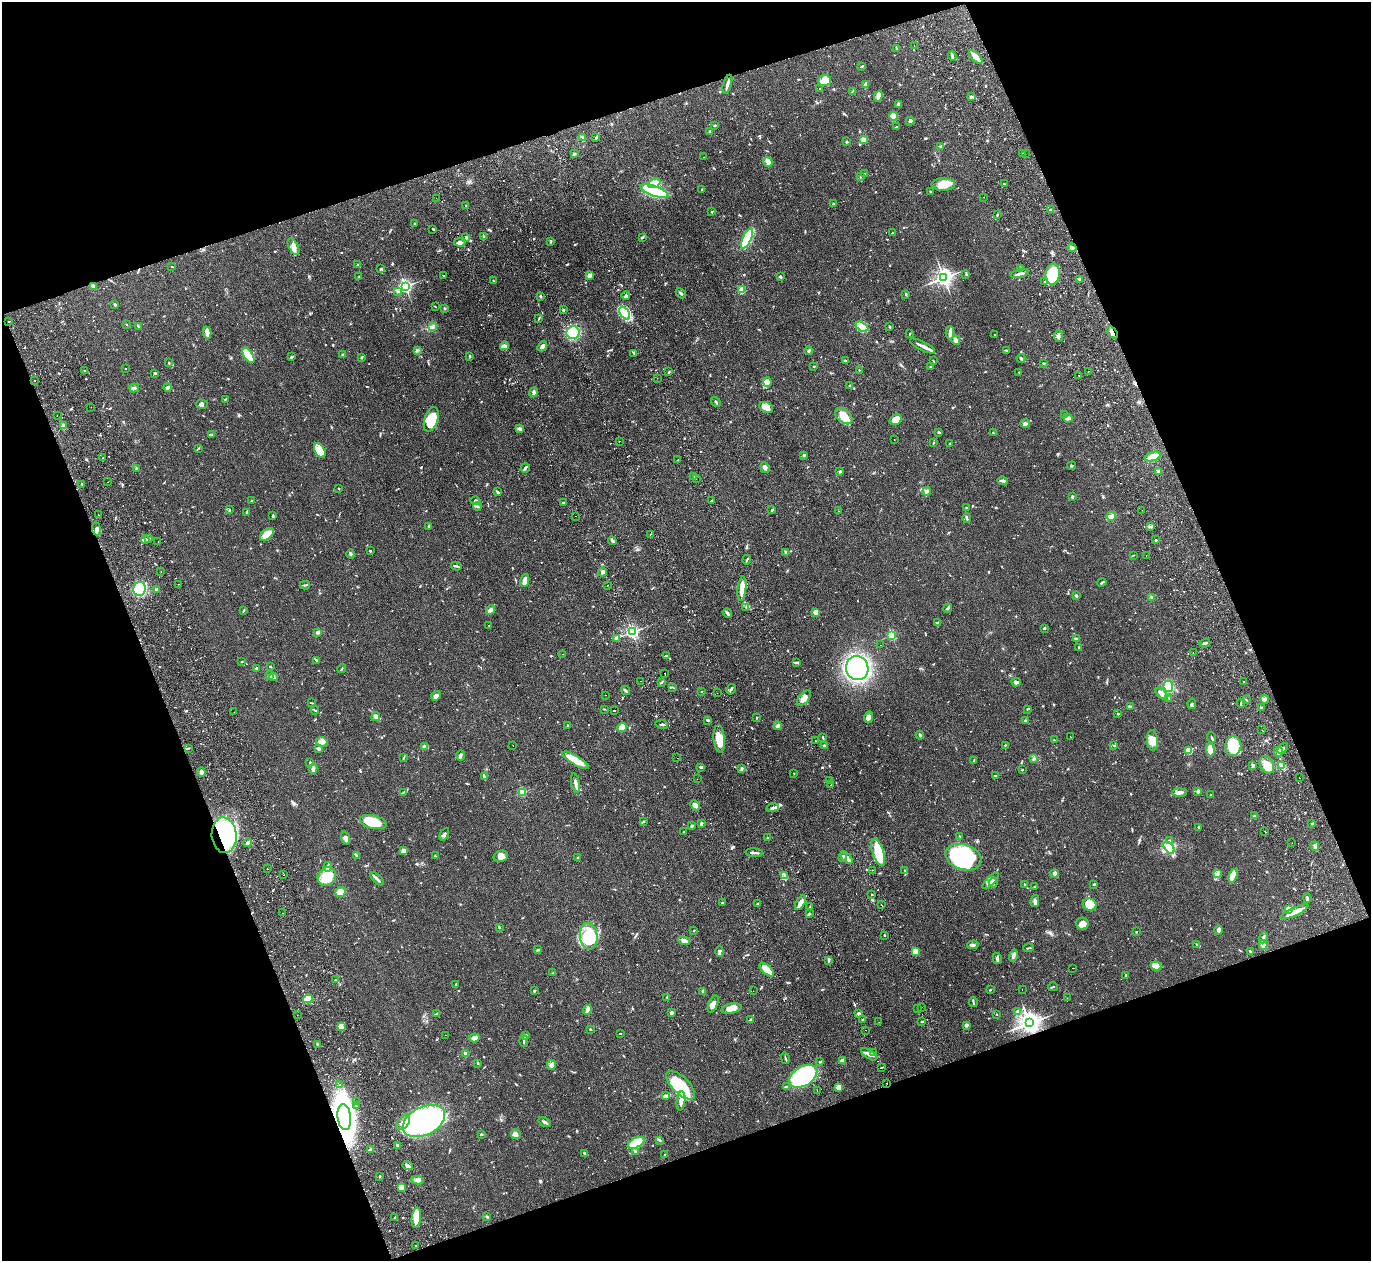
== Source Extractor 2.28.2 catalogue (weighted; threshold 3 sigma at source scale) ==
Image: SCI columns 332-5805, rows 477-5510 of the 6129 x 6111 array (HDU 1 of 3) = the unmasked area's bounding box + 8 px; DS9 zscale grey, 4 x 4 block average (1 PNG px = mean of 4 x 4 image px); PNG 1373 x 1263 px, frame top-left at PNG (2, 2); each listed source drawn as its Kron ellipse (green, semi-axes under 4 px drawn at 4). Shown black and unused: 40% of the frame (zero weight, under 2 of 3 exposures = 11% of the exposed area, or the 3 px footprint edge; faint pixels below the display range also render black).
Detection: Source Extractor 2.28.2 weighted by HDU 2 'WHT'. Background 0.0542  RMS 0.0046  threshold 0.0205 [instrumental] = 3 sigma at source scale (4.5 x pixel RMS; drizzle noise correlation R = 1.50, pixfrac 1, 0.05/0.05 arcsec/px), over >= 5 px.
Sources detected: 1195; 1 too faint to see at this stretch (4 x 4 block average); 6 inside a brighter object's white glare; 27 cosmic-ray / hot-pixel residue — neither listed nor drawn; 25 coinciding with a brighter row at this scale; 49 inside a brighter listed object's ellipse — not listed separately; of the other 1087, all 500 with FLUX_AUTO >= 1.6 (the completeness limit of this list) listed and drawn (587 fainter detections not listed), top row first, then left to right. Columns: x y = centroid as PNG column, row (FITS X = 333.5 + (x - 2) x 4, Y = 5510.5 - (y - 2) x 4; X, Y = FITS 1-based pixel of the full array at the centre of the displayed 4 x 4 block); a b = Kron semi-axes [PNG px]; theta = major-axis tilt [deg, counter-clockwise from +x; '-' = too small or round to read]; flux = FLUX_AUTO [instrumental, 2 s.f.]
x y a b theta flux
914 45 2 2 - 2.4
896 48 4 2 - 2.1
952 56 5 2 - 5.3
976 57 8 3 -46 33
862 66 3 2 - 2.2
824 81 6 5 - 36
727 84 10 2 74 9.9
866 84 3 3 - 6.6
820 88 2 2 - 1.6
852 92 3 2 - 1.8
878 96 5 4 - 8.7
971 97 4 3 - 4
898 104 3 2 - 7.2
893 116 4 4 - 23
910 121 4 3 - 4.6
715 125 3 2 - 2.3
897 127 3 2 - 2.5
710 131 3 2 - 3.1
583 137 3 2 - 5.8
596 138 3 2 - 2.7
863 140 2 2 - 95
846 142 3 2 - 2.3
941 146 4 2 - 2.1
1022 153 2 2 - 2.1
574 154 3 2 - 4.4
1025 154 2 2 - 1.8
703 157 2 2 - 2.7
768 162 5 3 - 16
865 174 3 2 - 2
860 176 4 2 - 2.3
654 183 6 4 24 33
1004 184 3 2 - 2.4
943 185 11 6 0 37
702 189 2 2 - 2.7
654 191 15 5 -19 330
931 192 3 2 - 2.5
983 197 2 2 - 2.7
436 198 2 2 - 2.3
833 204 3 2 - 2.5
466 206 3 2 - 2
1050 209 2 2 - 1.6
712 211 3 2 - 2.2
997 215 3 2 - 2.1
414 223 2 2 - 1.6
433 229 3 2 - 2.1
893 233 3 2 - 1.7
484 237 2 2 - 1.8
642 237 3 2 - 2.7
466 238 3 2 - 5.6
747 239 11 4 64 170
551 241 3 2 - 2.6
460 242 6 3 11 7.8
294 247 9 4 -62 15
1072 248 4 2 - 15
358 265 2 2 - 4.4
172 266 3 2 - 1.7
381 269 3 2 - 2.3
1020 269 3 2 - 3
966 274 2 2 - 2.3
1020 274 9 2 13 9.4
1053 274 10 7 84 110
443 275 2 2 - 2.1
590 275 2 2 - 49
780 276 3 2 - 2.6
359 277 3 2 - 2.4
944 278 3 3 - 1500
1080 279 3 2 - 2.7
493 281 3 2 - 2.4
1045 282 2 2 - 2.4
94 286 4 2 - 10
405 286 2 2 - 720
742 290 4 3 - 24
398 291 4 2 - 4.8
681 293 6 2 -46 4.1
906 294 3 2 - 3.2
541 296 2 2 - 4.8
626 296 4 2 - 3.4
115 304 3 2 - 3.5
435 306 3 2 - 1.7
444 308 3 2 - 2.4
563 310 3 2 - 2.7
625 313 7 4 -55 68
539 318 4 2 - 2.4
9 321 2 2 - 2.4
126 325 3 2 - 1.6
138 326 4 2 - 1.6
433 327 3 3 - 4.4
862 327 7 4 -30 140
890 327 3 2 - 2.7
207 332 6 3 -76 23
1112 332 7 3 -50 9.7
573 333 6 6 - 87
950 333 6 3 88 10
909 334 2 2 - 2.6
995 334 2 2 - 1.6
1058 336 5 2 - 5.7
956 340 4 2 - 8.7
504 346 4 4 - 6.7
542 346 5 3 - 9.2
922 346 14 3 -27 13
417 350 3 2 - 2
1006 350 3 2 - 3
809 351 4 3 - 3.9
634 353 2 2 - 1.9
248 355 9 4 -57 120
343 355 3 2 - 2.2
470 356 4 2 - 2
292 357 3 2 - 3.6
361 357 3 2 - 2.1
1021 358 4 2 - 3.7
845 361 4 2 - 2
933 361 3 2 - 1.7
169 363 2 2 - 2.2
1044 363 3 2 - 2.5
814 366 2 2 - 1.9
930 367 2 2 - 1.6
125 369 2 2 - 2
859 370 2 2 - 1.9
84 371 2 2 - 3.2
1089 371 2 2 - 3.1
669 372 2 2 - 3.2
1019 372 2 2 - 1.7
155 373 3 3 - 2.9
1079 375 2 2 - 3.8
657 378 2 2 - 3.3
35 380 2 2 - 2
767 382 4 4 - 27
850 386 3 2 - 4.6
168 387 4 2 - 10
134 388 5 3 - 8
534 392 5 3 - 5.4
225 399 3 2 - 2.2
716 402 5 2 - 3.3
202 404 6 4 -15 8.5
91 407 2 2 - 2.3
766 407 7 5 -26 20
1065 414 3 2 - 3
57 415 2 2 - 2
844 416 10 6 -40 41
1068 418 4 4 - 10
431 419 13 6 72 77
896 420 6 5 - 37
1025 423 5 2 - 4.3
64 426 4 3 - 4.2
520 429 4 3 - 6.3
939 432 3 2 - 3.1
993 433 2 2 - 2.4
212 435 3 2 - 3
894 440 2 2 - 1.7
619 441 2 2 - 3.1
933 443 3 2 - 1.6
950 443 3 2 - 2.1
198 448 3 2 - 2.2
320 450 8 5 -60 19
804 455 3 2 - 2
1153 457 8 3 20 36
103 458 2 2 - 2.2
678 460 2 2 - 2.1
1072 466 4 2 - 2.3
765 467 6 4 -73 9.1
525 468 5 2 - 6.5
137 469 3 3 - 4.2
840 471 2 2 - 4.2
1159 471 3 3 - 4.6
694 477 2 2 - 13
696 479 2 2 - 2
1003 481 5 2 - 5.6
108 482 2 2 - 2.2
82 484 2 2 - 2.5
339 488 2 2 - 1.9
927 491 4 2 - 3.6
497 492 4 2 - 2.7
1072 497 3 2 - 2
251 501 2 2 - 1.8
475 501 5 3 - 5.7
712 501 2 2 - 2.4
564 503 3 2 - 5.8
477 506 4 2 - 3.8
966 508 2 2 - 3.2
229 510 3 2 - 1.8
772 510 4 2 - 3.5
1142 510 2 2 - 1.7
838 511 2 2 - 2.5
247 512 3 3 - 2.9
98 515 2 2 - 6.1
273 516 3 2 - 4.1
576 516 2 2 - 3.2
1111 516 5 3 - 16
967 518 5 2 - 5.6
428 526 3 2 - 2.7
1150 526 4 2 - 3.2
96 529 6 3 -84 8.9
267 534 8 5 41 41
650 534 2 2 - 2.4
148 539 3 3 - 3.9
145 540 4 3 - 5.1
1156 540 2 2 - 2.7
158 541 2 2 - 4
612 541 4 3 - 4.3
370 551 2 2 - 3.1
786 552 3 2 - 2.5
351 554 4 3 - 3.5
1133 555 3 2 - 1.6
1146 556 2 2 - 2
747 560 5 2 - 2.8
456 566 5 2 - 3.8
161 571 2 2 - 2
602 572 4 3 - 8.3
525 580 7 3 78 22
1102 582 4 2 - 3.2
178 584 2 2 - 2.2
305 585 5 2 - 3.2
607 586 2 2 - 4.6
139 589 7 6 - 110
157 589 3 2 - 5.2
742 589 12 4 84 38
1077 595 3 2 - 3.8
1152 597 3 3 - 5.3
746 607 3 2 - 2.9
948 608 5 2 - 3.2
244 610 3 2 - 2.1
490 610 5 3 - 9
816 612 2 2 - 67
727 613 5 2 - 7.8
937 623 4 2 - 2.9
489 625 2 2 - 2.2
1044 628 2 2 - 4.8
318 632 3 3 - 5.3
632 632 2 2 - 640
892 635 2 2 - 220
616 639 4 2 - 2.3
1077 639 3 2 - 7.9
1205 643 6 2 19 4.6
880 645 2 2 - 2.9
1079 647 3 2 - 1.8
1193 652 2 2 - 2.5
563 654 2 2 - 1.7
666 656 2 2 - 3.7
317 660 3 2 - 2
241 662 2 2 - 1.8
796 663 3 2 - 2.8
270 666 2 2 - 3.3
256 668 2 2 - 4.3
857 668 12 11 - 600
341 669 4 2 - 2.1
665 673 2 2 - 2.8
270 675 3 3 - 6.4
274 677 4 3 - 5.8
640 681 2 2 - 2.4
662 682 3 2 - 2.9
1016 682 4 3 - 9.6
1243 682 2 2 - 1.7
673 687 3 2 - 1.9
1168 687 5 4 - 68
731 689 5 2 - 4.6
626 691 5 2 - 5.7
702 691 2 2 - 3.1
717 693 2 2 - 2.4
1161 693 7 2 -44 17
605 695 2 2 - 2.3
436 696 5 4 - 8.8
804 698 9 5 49 16
1169 698 3 2 - 2.8
1265 699 4 3 - 6.5
1246 700 3 2 - 2.1
312 703 4 2 - 2.3
1241 703 4 2 - 3
1192 704 5 2 - 3.6
1130 707 4 2 - 8.1
1261 708 3 2 - 2.6
604 709 3 2 - 1.7
1027 709 2 2 - 1.7
315 710 4 2 - 2.7
614 711 2 2 - 27
234 712 2 2 - 2.4
1118 714 2 2 - 2.8
376 717 4 3 - 6.1
868 717 6 3 69 14
757 718 3 2 - 1.7
708 720 3 2 - 4.4
1025 720 4 2 - 2.8
662 724 6 2 -8 4
567 726 2 2 - 1.8
778 726 4 3 - 5.7
622 727 4 4 - 35
1262 730 2 2 - 3.1
920 735 4 3 - 3.6
1070 736 2 2 - 2.1
823 738 3 2 - 1.9
1212 738 5 2 - 3.6
719 739 14 5 -85 34
1054 740 2 2 - 1.9
1153 740 10 5 -85 24
816 741 2 2 - 3.1
322 742 6 5 - 11
513 745 2 2 - 1.9
1005 745 3 2 - 2.9
425 746 3 3 - 11
824 746 2 2 - 12
1114 746 2 2 - 2.6
1233 746 10 8 81 76
188 748 3 2 - 2.8
1283 748 6 3 49 8.9
318 749 3 3 - 3.8
1210 750 6 4 -86 39
1189 751 3 3 - 36
1278 752 5 3 - 9
461 755 5 2 - 5.9
403 758 3 2 - 2.1
677 758 2 2 - 3.3
1033 758 4 2 - 2.6
576 760 15 4 -31 51
974 761 3 2 - 3.8
310 762 2 2 - 1.6
1267 765 9 6 -64 36
1281 765 3 2 - 5.4
1253 766 3 2 - 2.8
701 767 2 2 - 4.3
313 769 5 3 - 5.8
741 769 2 2 - 5.6
1022 770 2 2 - 2
201 772 4 3 - 9.8
794 773 2 2 - 1.7
995 775 3 2 - 1.7
484 777 4 2 - 8.2
1299 778 2 2 - 3.8
697 779 2 2 - 1.8
830 780 2 2 - 4.9
575 783 10 2 -78 10
830 785 2 2 - 6.9
1198 791 4 3 - 5.4
403 792 3 2 - 1.9
522 792 2 2 - 170
1179 793 7 3 3 12
1210 795 2 2 - 1.7
695 805 6 4 -45 15
773 808 6 2 16 7.4
1254 816 4 2 - 2.8
373 822 13 6 -13 80
643 822 4 2 - 2.7
701 824 4 2 - 6.7
1312 824 2 2 - 7.6
692 826 3 2 - 3
1199 827 3 3 - 3.6
1265 831 2 2 - 2.9
683 832 2 2 - 1.8
444 834 7 2 58 5.5
224 835 18 12 -85 530
960 836 3 2 - 2.2
345 838 7 4 -70 9.6
768 838 2 2 - 2.7
1169 840 3 3 - 4.1
248 843 4 2 - 7
1292 843 2 2 - 1.7
1315 846 5 3 - 11
1169 847 7 3 -53 120
403 851 3 3 - 16
878 852 14 5 -72 82
754 853 9 2 -3 7.7
356 855 3 3 - 3.7
435 856 2 2 - 1.8
501 856 7 5 21 16
963 857 18 12 -18 230
578 858 2 2 - 3.4
842 858 4 2 - 5.3
847 858 7 3 -47 15
328 867 4 2 - 4
267 869 2 2 - 2.1
872 870 2 2 - 1.7
905 870 2 2 - 1.7
1218 873 4 3 - 5.4
1054 874 4 3 - 5.6
284 875 2 2 - 2.2
784 875 3 2 - 2.2
1233 876 7 4 73 33
327 877 10 8 53 42
377 879 8 2 -45 7.6
990 881 11 3 46 11
993 883 4 2 - 4.5
1025 885 2 2 - 3.6
1094 885 2 2 - 1.8
1035 886 3 2 - 1.9
340 892 5 5 - 41
872 895 2 2 - 1.8
1307 898 5 2 - 3.8
1035 901 6 3 78 7.5
722 903 2 2 - 2.9
801 903 8 3 58 23
758 904 2 2 - 2.5
1090 904 7 6 - 43
881 905 2 2 - 2.8
810 907 3 2 - 2.5
1289 909 4 4 - 24
1294 912 15 3 25 30
283 913 2 2 - 2.4
809 914 3 2 - 2.1
1082 924 6 6 - 24
499 927 2 2 - 4.8
694 930 3 2 - 1.8
1219 930 5 3 - 6.2
1136 932 2 2 - 2.4
884 935 2 2 - 3
589 936 13 9 -85 56
1263 938 6 2 70 4.9
684 941 6 3 -19 13
1197 944 2 2 - 2
973 945 5 3 - 5.2
1263 945 5 4 - 8.9
1028 948 5 2 - 2.9
538 950 4 2 - 1.9
719 951 5 3 - 5.1
1250 951 3 2 - 3
915 952 3 3 - 34
1013 955 6 3 76 11
997 959 5 3 - 5.7
828 961 4 2 - 3.2
1156 966 5 4 - 23
1072 968 2 2 - 2
767 970 9 3 -42 60
553 973 3 2 - 2.2
1126 975 2 2 - 3.5
335 980 2 2 - 1.8
456 984 3 2 - 2.8
1053 987 5 2 - 2.4
1022 989 2 2 - 2.1
990 990 2 2 - 2.2
534 991 2 2 - 4
703 991 4 2 - 3.8
753 991 2 2 - 9.1
667 997 3 2 - 2
1067 998 2 2 - 2.2
308 999 5 4 - 35
973 1002 5 2 - 3.6
713 1004 9 4 66 18
921 1007 2 2 - 3
731 1008 10 5 12 27
917 1009 2 2 - 3.6
587 1010 5 2 - 19
1017 1012 4 3 - 7.7
671 1013 2 2 - 26
858 1013 3 3 - 6.3
436 1014 3 2 - 2.4
997 1014 2 2 - 1.7
297 1015 2 2 - 2.4
863 1019 2 2 - 1.8
750 1020 3 2 - 7.3
922 1021 3 2 - 2.6
879 1022 2 2 - 4.3
1029 1023 4 3 - 2400
966 1025 3 2 - 8.3
341 1027 4 2 - 4.2
590 1029 2 2 - 1.9
865 1030 2 2 - 1.9
620 1033 2 2 - 2
445 1035 2 2 - 2.5
526 1036 4 2 - 4.2
474 1038 5 3 - 17
524 1041 5 2 - 4.5
317 1044 4 2 - 2.9
873 1052 2 2 - 2.2
466 1053 2 2 - 6
869 1054 9 4 -32 13
785 1058 6 2 -75 3.1
842 1061 2 2 - 49
820 1062 2 2 - 2.4
478 1063 2 2 - 2.6
551 1065 5 3 - 8.7
881 1067 3 2 - 1.9
803 1076 15 9 31 230
887 1083 2 2 - 3.4
340 1085 2 2 - 1.7
681 1085 18 8 -44 150
786 1087 3 2 - 3
839 1087 4 3 - 22
817 1090 2 2 - 3.5
665 1096 4 2 - 3.4
357 1101 2 2 - 2.7
681 1101 9 3 83 23
356 1106 2 2 - 5.5
344 1117 13 6 -83 780
424 1121 22 14 26 660
403 1122 9 5 52 23
545 1122 7 2 -31 7.1
481 1134 3 2 - 2.5
516 1134 5 4 - 7.8
660 1140 4 2 - 2.4
636 1143 9 4 27 84
397 1145 4 2 - 4.6
371 1149 3 2 - 5.9
635 1151 3 2 - 2.6
584 1153 3 2 - 3.4
665 1155 2 2 - 2.9
408 1166 5 2 - 9.3
379 1176 3 2 - 2.2
417 1180 6 4 -7 11
401 1187 4 3 - 33
394 1217 3 2 - 2.2
487 1217 3 2 - 2.9
416 1218 10 4 82 51
415 1245 2 2 - 4.1
Overlapping masked pixels (flux is a lower limit): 5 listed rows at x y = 1112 332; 224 835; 1029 1023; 887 1083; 344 1117
Diffuse or blended objects may show on this block-average render without a row.